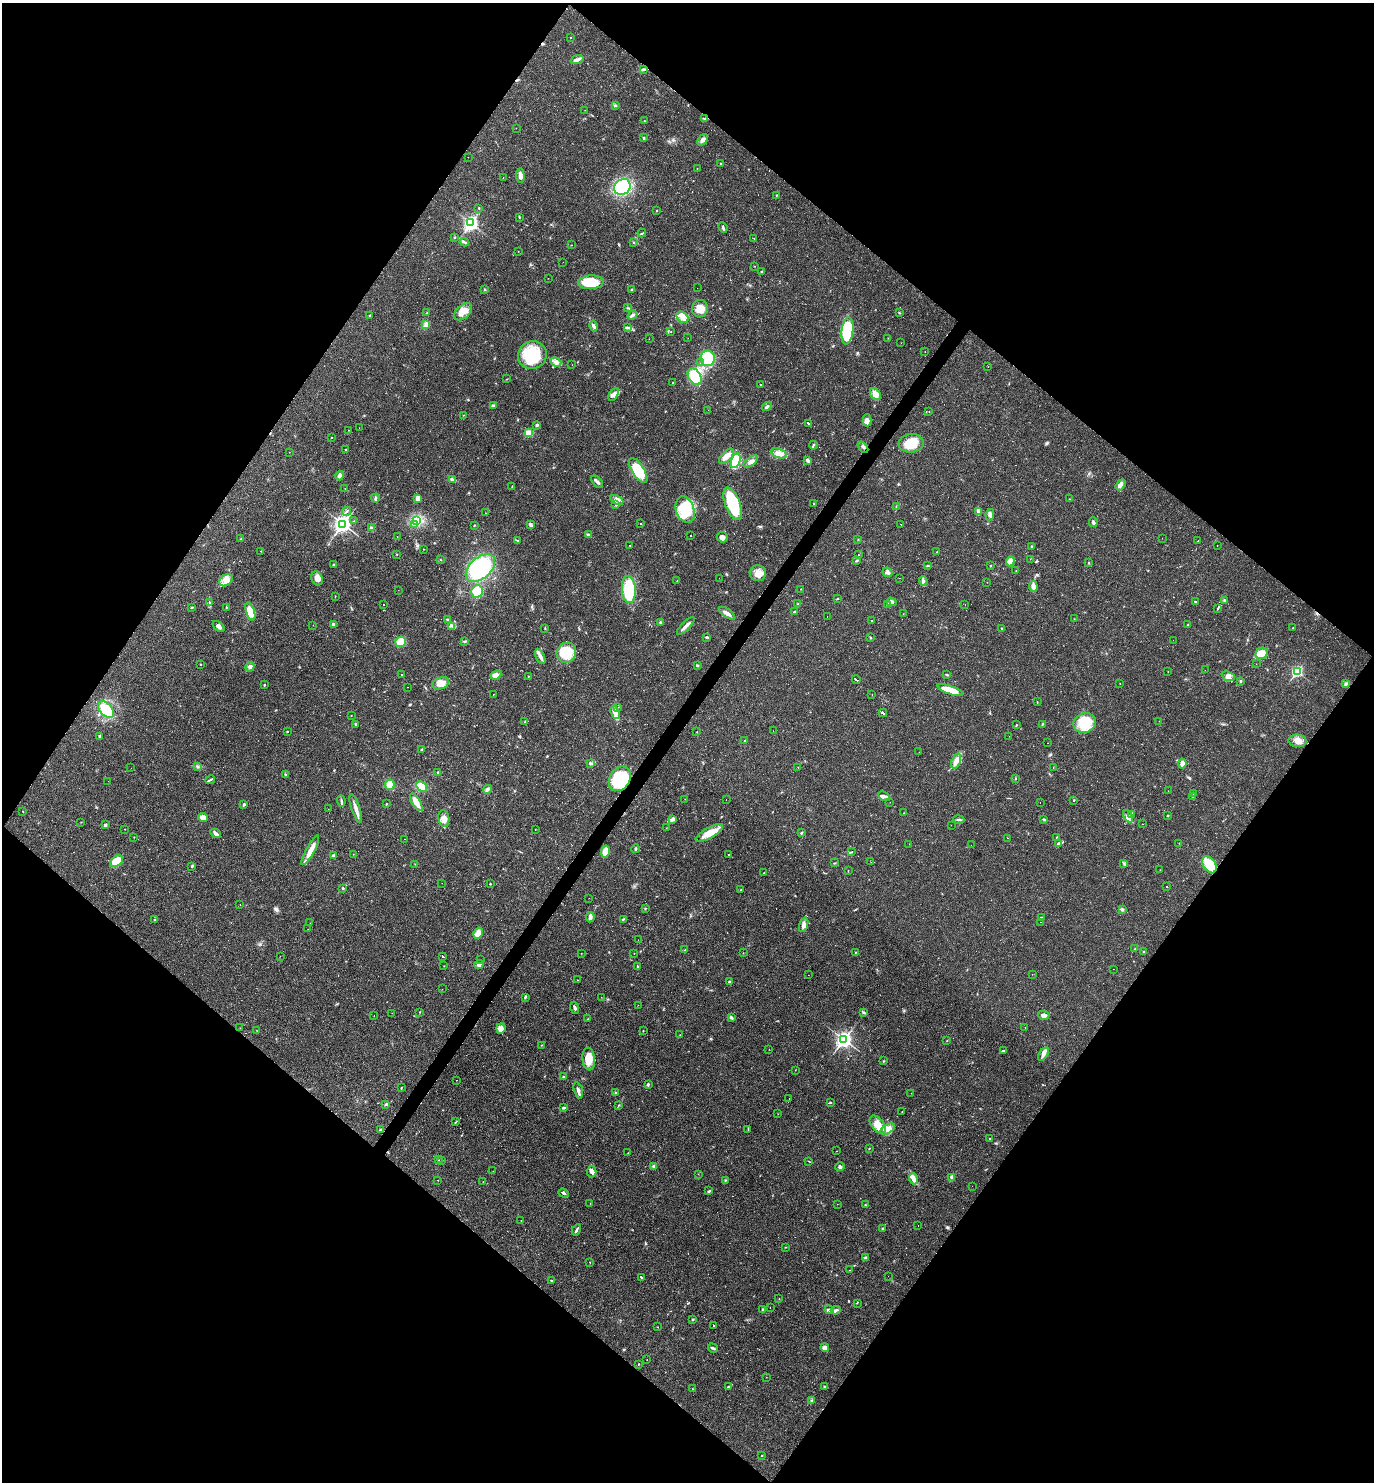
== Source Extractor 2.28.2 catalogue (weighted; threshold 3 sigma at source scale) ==
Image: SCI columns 290-5776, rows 1-5920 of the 5925 x 5920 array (HDU 1 of 3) = the unmasked area's bounding box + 8 px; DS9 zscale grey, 4 x 4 block average (1 PNG px = mean of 4 x 4 image px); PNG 1376 x 1484 px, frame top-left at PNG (2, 3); each listed source drawn as its Kron ellipse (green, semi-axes under 4 px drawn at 4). Shown black and unused: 50% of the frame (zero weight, under 2 of 3 exposures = <1% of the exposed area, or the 3 px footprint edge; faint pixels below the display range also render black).
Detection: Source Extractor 2.28.2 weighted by HDU 2 'WHT'. Background 0.0292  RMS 0.0039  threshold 0.0176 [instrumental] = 3 sigma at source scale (4.5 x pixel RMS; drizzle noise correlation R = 1.50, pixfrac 1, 0.05/0.05 arcsec/px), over >= 5 px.
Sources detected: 581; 5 too faint to see at this stretch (4 x 4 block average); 3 inside a brighter object's white glare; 92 cosmic-ray / hot-pixel residue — neither listed nor drawn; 5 coinciding with a brighter row at this scale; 21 inside a brighter listed object's ellipse — not listed separately; the other 455 listed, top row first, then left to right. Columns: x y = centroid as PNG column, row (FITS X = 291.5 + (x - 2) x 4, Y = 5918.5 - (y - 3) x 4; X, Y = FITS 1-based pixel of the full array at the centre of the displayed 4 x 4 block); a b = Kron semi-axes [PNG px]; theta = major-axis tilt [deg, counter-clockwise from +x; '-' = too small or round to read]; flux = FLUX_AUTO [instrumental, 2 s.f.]
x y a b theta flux
571 37 2 2 - 0.91
577 60 6 2 19 10
643 69 4 3 - 3.2
615 105 3 2 - 2.5
585 110 2 2 - 0.5
705 119 3 2 - 1.6
644 121 2 2 - 1.1
516 128 2 2 - 0.7
644 138 3 2 - 2.7
703 140 6 4 52 7.5
468 157 2 2 - 0.42
721 164 2 2 - 1.9
697 168 2 2 - 0.51
520 176 7 3 -85 14
503 177 2 2 - 1.1
622 187 9 7 41 170
777 195 2 2 - 1.2
479 208 2 2 - 1.4
657 211 2 2 - 2.2
519 217 2 2 - 1.4
471 223 3 2 - 450
723 228 5 2 - 4.5
642 233 4 2 - 1.8
454 237 2 2 - 1.7
754 238 2 2 - 0.67
464 242 4 2 - 3.3
633 242 2 2 - 1.2
572 245 2 2 - 0.65
518 251 2 2 - 0.85
563 262 2 2 - 0.86
754 266 2 2 - 0.6
762 271 2 2 - 3.1
548 278 2 2 - 0.47
591 282 13 7 3 78
697 288 2 2 - 0.26
632 289 2 2 - 1.5
484 290 2 2 - 1.8
628 308 2 2 - 1.5
700 309 9 8 - 24
463 312 10 6 44 21
899 312 2 2 - 1.4
426 313 3 2 - 1.2
370 315 2 2 - 1.2
632 315 5 2 - 4.6
683 317 7 5 -40 14
426 325 4 3 - 12
594 326 5 3 - 5.3
627 327 4 2 - 5.3
847 331 14 5 83 110
671 332 2 2 - 0.93
688 338 2 2 - 0.38
888 338 2 2 - 1.1
649 339 2 2 - 0.55
901 343 2 2 - 0.42
925 351 2 2 - 0.67
532 355 14 14 - 100
708 358 8 7 - 79
556 362 5 4 - 8.5
701 362 2 2 - 1
572 365 2 2 - 0.38
988 367 2 2 - 0.51
695 377 9 6 -60 90
507 379 2 2 - 0.99
672 383 2 2 - 1
761 384 2 2 - 1.2
613 394 7 3 61 8.1
875 394 6 4 -49 19
493 406 4 2 - 3
767 407 5 2 - 3.9
708 410 2 2 - 0.22
929 411 2 2 - 0.64
463 415 2 2 - 1.4
867 420 6 4 90 9.6
809 424 4 2 - 82
537 425 3 3 - 3.3
359 428 2 2 - 0.27
349 430 2 2 - 0.61
528 433 2 2 - 76
331 438 2 2 - 1.1
911 443 13 9 6 54
813 445 4 2 - 3.6
863 447 6 2 -52 4.3
346 449 2 2 - 0.82
289 452 2 2 - 1.5
779 453 8 4 -20 13
726 456 9 5 47 18
808 460 4 3 - 5.4
736 461 7 4 74 95
751 462 8 4 36 9.1
638 470 14 6 -57 74
340 476 5 4 - 6
453 480 3 2 - 3.6
597 482 7 2 -48 5.1
1121 485 6 3 57 9.7
512 486 2 2 - 0.86
345 489 2 2 - 0.66
375 498 4 2 - 3.7
418 498 4 3 - 12
1069 499 2 2 - 0.57
617 500 7 4 -27 10
733 504 17 7 -69 130
814 504 2 2 - 1.1
616 505 3 2 - 1.6
896 507 2 2 - 0.85
685 510 14 9 -70 96
346 511 5 2 - 3.1
978 512 3 3 - 3.7
485 513 2 2 - 2.9
990 515 5 3 - 7.7
354 521 2 2 - 1.1
417 521 3 3 - 5.5
1093 522 5 3 - 4.9
640 523 2 2 - 1
343 524 4 3 - 790
415 524 2 2 - 5.1
474 525 2 2 - 2.1
531 525 3 2 - 8.9
901 525 2 2 - 2.3
372 528 2 2 - 1.4
588 535 4 2 - 4.6
691 536 2 2 - 9.7
397 537 2 2 - 0.48
722 537 5 5 - 8.8
1162 538 2 2 - 0.26
241 539 4 2 - 2.2
858 539 2 2 - 0.64
518 541 3 2 - 1.5
1198 541 2 2 - 0.4
630 545 2 2 - 33
1217 546 2 2 - 1.9
1031 547 2 2 - 3.8
424 549 2 2 - 0.89
261 551 2 2 - 0.73
937 552 2 2 - 0.85
397 554 2 2 - 1.2
858 555 2 2 - 1.9
1030 559 2 2 - 0.57
440 560 2 2 - 0.99
857 560 4 2 - 2.3
1010 561 5 4 - 20
1089 563 2 2 - 1.5
334 565 2 2 - 2
928 566 2 2 - 1.5
990 566 2 2 - 1.3
480 568 17 10 42 190
1016 570 2 2 - 0.96
888 572 5 4 - 9.1
758 573 8 8 - 20
317 578 7 5 -66 18
719 578 2 2 - 0.3
899 578 2 2 - 0.51
226 580 7 5 36 14
677 580 2 2 - 0.67
923 581 4 3 - 5.5
987 582 2 2 - 0.57
1033 586 5 3 - 16
629 589 13 7 -85 96
801 589 2 2 - 1.2
398 590 2 2 - 0.37
477 591 6 6 - 58
335 596 2 2 - 0.81
837 598 2 2 - 1.3
1224 600 3 2 - 1.6
209 602 3 2 - 2.2
891 602 5 4 - 8.4
1195 602 3 2 - 2.4
798 604 2 2 - 1.5
384 605 2 2 - 1.8
888 605 4 3 - 3.8
965 605 2 2 - 0.41
192 607 2 2 - 4.6
226 607 3 2 - 1.5
1218 608 4 2 - 2
250 612 9 4 -71 49
794 612 2 2 - 2.6
727 613 9 3 -35 11
903 614 2 2 - 0.42
827 617 2 2 - 0.38
447 619 3 2 - 1.6
1074 619 2 2 - 0.75
871 621 2 2 - 23
661 622 3 3 - 3.2
313 625 2 2 - 0.49
333 625 3 2 - 5
1188 625 2 2 - 1.1
219 626 7 3 -39 8.1
452 626 3 2 - 3.2
686 626 11 3 45 10
545 628 2 2 - 0.99
1002 628 3 2 - 1.9
1293 628 2 2 - 1.4
707 637 4 2 - 3.3
870 637 3 2 - 1.7
1173 640 2 2 - 0.43
465 641 3 2 - 2.6
400 642 5 5 - 38
566 653 10 9 - 83
1262 653 6 5 - 28
540 656 8 3 -64 8.4
200 664 2 2 - 1.1
1256 664 2 2 - 0.54
697 665 3 2 - 2.9
250 667 5 3 - 6.2
1205 670 2 2 - 0.74
1168 672 2 2 - 0.66
1297 672 3 2 - 280
402 675 2 2 - 0.95
496 675 5 4 - 13
947 675 3 2 - 2.3
1228 676 7 4 -23 11
528 677 3 2 - 0.86
856 680 4 2 - 130
1241 681 3 2 - 2.6
441 683 8 5 21 23
1120 683 2 2 - 0.56
1346 684 2 2 - 1.4
264 685 2 2 - 1.9
407 687 2 2 - 0.48
950 690 13 4 -19 39
493 695 2 2 - 4.5
872 695 2 2 - 0.5
1037 702 3 2 - 1.1
618 707 2 2 - 1.2
106 710 10 6 -48 62
615 712 6 4 -69 14
883 713 4 2 - 150
351 716 2 2 - 0.77
1159 721 2 2 - 0.43
525 722 3 2 - 1.9
1085 723 11 9 23 68
1042 724 2 2 - 0.99
355 725 3 2 - 1.2
1016 725 3 2 - 1.4
697 731 2 2 - 0.55
773 731 2 2 - 1.5
287 732 2 2 - 1.2
100 736 2 2 - 5.7
1009 736 2 2 - 0.95
744 740 2 2 - 2.4
1297 741 9 6 -5 17
1047 743 2 2 - 0.57
421 749 2 2 - 1.3
919 752 2 2 - 0.37
956 761 8 4 69 15
590 763 3 3 - 3.7
1182 764 5 3 - 9.1
198 766 4 2 - 2.6
798 767 2 2 - 0.54
131 768 2 2 - 1.7
1053 768 2 2 - 0.51
438 773 2 2 - 1.7
285 774 3 2 - 1.4
1015 778 2 2 - 1.5
620 779 13 10 59 120
210 780 5 2 - 3.1
108 781 2 2 - 0.31
390 785 5 5 - 32
422 786 6 4 -43 40
487 789 5 3 - 6.4
1168 791 2 2 - 0.38
1194 794 2 2 - 1.5
884 796 6 3 -29 7.1
1193 797 2 2 - 1.4
685 799 2 2 - 0.53
726 799 2 2 - 0.39
1074 800 2 2 - 1.8
341 801 5 2 - 3.3
416 802 10 4 -60 23
890 802 2 2 - 0.4
1040 803 2 2 - 7.1
244 804 2 2 - 12
386 804 2 2 - 2.3
356 808 15 3 -72 16
328 809 2 2 - 0.45
23 811 2 2 - 0.92
904 813 2 2 - 0.88
1132 815 3 2 - 2.6
1167 815 2 2 - 2.2
1128 816 6 4 -59 9.1
203 817 5 4 - 14
444 819 8 5 -81 16
1044 819 3 2 - 2.8
673 820 4 3 - 3.5
959 820 5 2 - 4.4
81 822 2 2 - 0.57
1142 824 2 2 - 0.72
105 825 2 2 - 18
951 825 2 2 - 0.33
666 828 2 2 - 0.41
125 829 2 2 - 0.61
535 830 2 2 - 0.56
216 833 6 3 -31 7.4
709 833 15 5 30 37
801 833 2 2 - 4.4
134 837 2 2 - 0.67
1057 837 2 2 - 0.9
1008 838 2 2 - 1.9
405 839 2 2 - 0.65
1059 843 4 2 - 2.9
1179 843 2 2 - 0.48
909 844 2 2 - 0.54
971 845 2 2 - 0.35
635 849 4 2 - 3.2
310 850 17 4 61 24
605 852 6 4 80 28
851 852 2 2 - 1.1
353 854 2 2 - 0.39
729 855 2 2 - 100
333 856 2 2 - 15
116 861 7 5 40 40
871 862 2 2 - 4.4
835 863 2 2 - 0.99
1124 863 2 2 - 1
415 864 2 2 - 0.78
1209 865 9 6 -59 59
192 866 3 2 - 2.8
1160 870 2 2 - 0.6
848 871 2 2 - 0.51
764 872 2 2 - 1.1
442 883 2 2 - 0.44
490 884 2 2 - 1.6
1167 887 2 2 - 1.4
343 888 2 2 - 2.4
741 890 2 2 - 0.93
589 898 2 2 - 0.56
240 904 2 2 - 0.65
645 908 2 2 - 1.6
1122 909 3 2 - 2.5
590 917 5 2 - 13
1041 917 2 2 - 2.6
155 919 2 2 - 1
623 919 3 2 - 2.1
1041 922 2 2 - 0.34
310 923 2 2 - 0.57
804 925 7 4 72 8.6
308 929 2 2 - 0.43
478 933 6 4 59 21
638 940 2 2 - 0.33
1135 949 3 2 - 1.9
685 950 2 2 - 0.94
1143 951 2 2 - 1.7
856 952 2 2 - 0.8
581 953 2 2 - 0.57
634 953 2 2 - 0.72
743 953 2 2 - 0.63
280 956 2 2 - 0.79
443 957 2 2 - 55
480 959 2 2 - 0.39
479 965 4 3 - 6.5
444 966 2 2 - 0.53
638 967 4 2 - 3.5
1113 969 2 2 - 0.36
1032 974 2 2 - 1.6
808 975 2 2 - 0.3
577 980 2 2 - 0.62
729 982 2 2 - 12
442 989 2 2 - 0.32
525 997 3 3 - 2.5
601 997 2 2 - 0.31
638 1005 2 2 - 0.6
575 1008 6 2 -69 5.1
420 1012 2 2 - 1
863 1012 3 2 - 2.3
392 1013 2 2 - 0.41
1043 1015 6 4 -15 8
374 1016 2 2 - 0.35
731 1018 3 2 - 2.6
587 1019 2 2 - 0.67
1025 1027 2 2 - 0.42
240 1028 2 2 - 0.49
501 1028 5 4 - 12
257 1031 2 2 - 0.49
643 1031 2 2 - 0.85
680 1035 2 2 - 1.2
844 1040 4 3 - 700
947 1041 2 2 - 0.72
542 1045 2 2 - 0.9
769 1049 2 2 - 0.65
1003 1051 4 2 - 2.4
1043 1054 7 3 54 8.6
589 1059 11 6 -83 33
883 1061 2 2 - 1.1
795 1070 2 2 - 0.49
564 1077 4 2 - 3.2
456 1080 2 2 - 0.53
648 1084 3 2 - 3
401 1088 3 2 - 1.5
578 1090 8 2 -74 11
615 1092 3 2 - 2.1
911 1093 2 2 - 0.37
789 1098 2 2 - 0.5
830 1103 3 2 - 2.3
385 1104 3 2 - 2.3
619 1105 3 2 - 1.4
564 1108 3 2 - 3.3
902 1112 2 2 - 0.46
778 1114 2 2 - 0.51
455 1122 2 2 - 1.2
878 1124 10 6 -49 25
748 1129 4 2 - 1.6
888 1129 8 4 30 25
380 1130 2 2 - 2.5
990 1139 2 2 - 3.6
869 1148 2 2 - 1.4
837 1151 2 2 - 0.47
628 1153 2 2 - 0.93
438 1160 3 2 - 2
442 1160 2 2 - 1.1
809 1161 3 2 - 1.1
654 1166 3 2 - 4.1
840 1167 4 3 - 4.2
493 1171 2 2 - 0.33
592 1172 6 4 86 8.2
698 1174 2 2 - 0.74
951 1177 4 2 - 3.2
913 1179 6 4 -68 9.8
438 1180 2 2 - 0.58
725 1180 2 2 - 1.2
483 1181 2 2 - 0.49
972 1186 2 2 - 0.34
709 1191 3 2 - 3.8
563 1193 5 2 - 3.5
590 1203 2 2 - 0.38
837 1204 2 2 - 0.4
865 1205 3 2 - 1
521 1220 2 2 - 0.6
918 1225 2 2 - 0.47
883 1229 3 2 - 3.3
576 1230 6 2 60 4.1
785 1247 2 2 - 1.1
865 1258 3 3 - 3.9
590 1262 2 2 - 2.1
849 1270 2 2 - 0.59
888 1276 2 2 - 0.46
641 1277 2 2 - 35
551 1280 3 2 - 1.4
779 1299 2 2 - 1.1
857 1303 2 2 - 0.72
770 1308 2 2 - 0.61
763 1310 4 2 - 3.3
829 1310 4 2 - 4.1
836 1310 5 2 - 6.5
693 1319 2 2 - 2.4
713 1325 2 2 - 81
658 1327 2 2 - 0.51
825 1347 4 3 - 10
713 1348 5 2 - 4.5
647 1360 2 2 - 0.47
638 1364 2 2 - 0.89
766 1377 2 2 - 0.42
729 1386 3 2 - 2.2
825 1387 2 2 - 3.1
692 1389 2 2 - 0.54
812 1401 3 2 - 2.5
762 1455 2 2 - 2.2
Overlapping masked pixels (flux is a lower limit): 1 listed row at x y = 620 779
Diffuse or blended objects may show on this block-average render without a row.